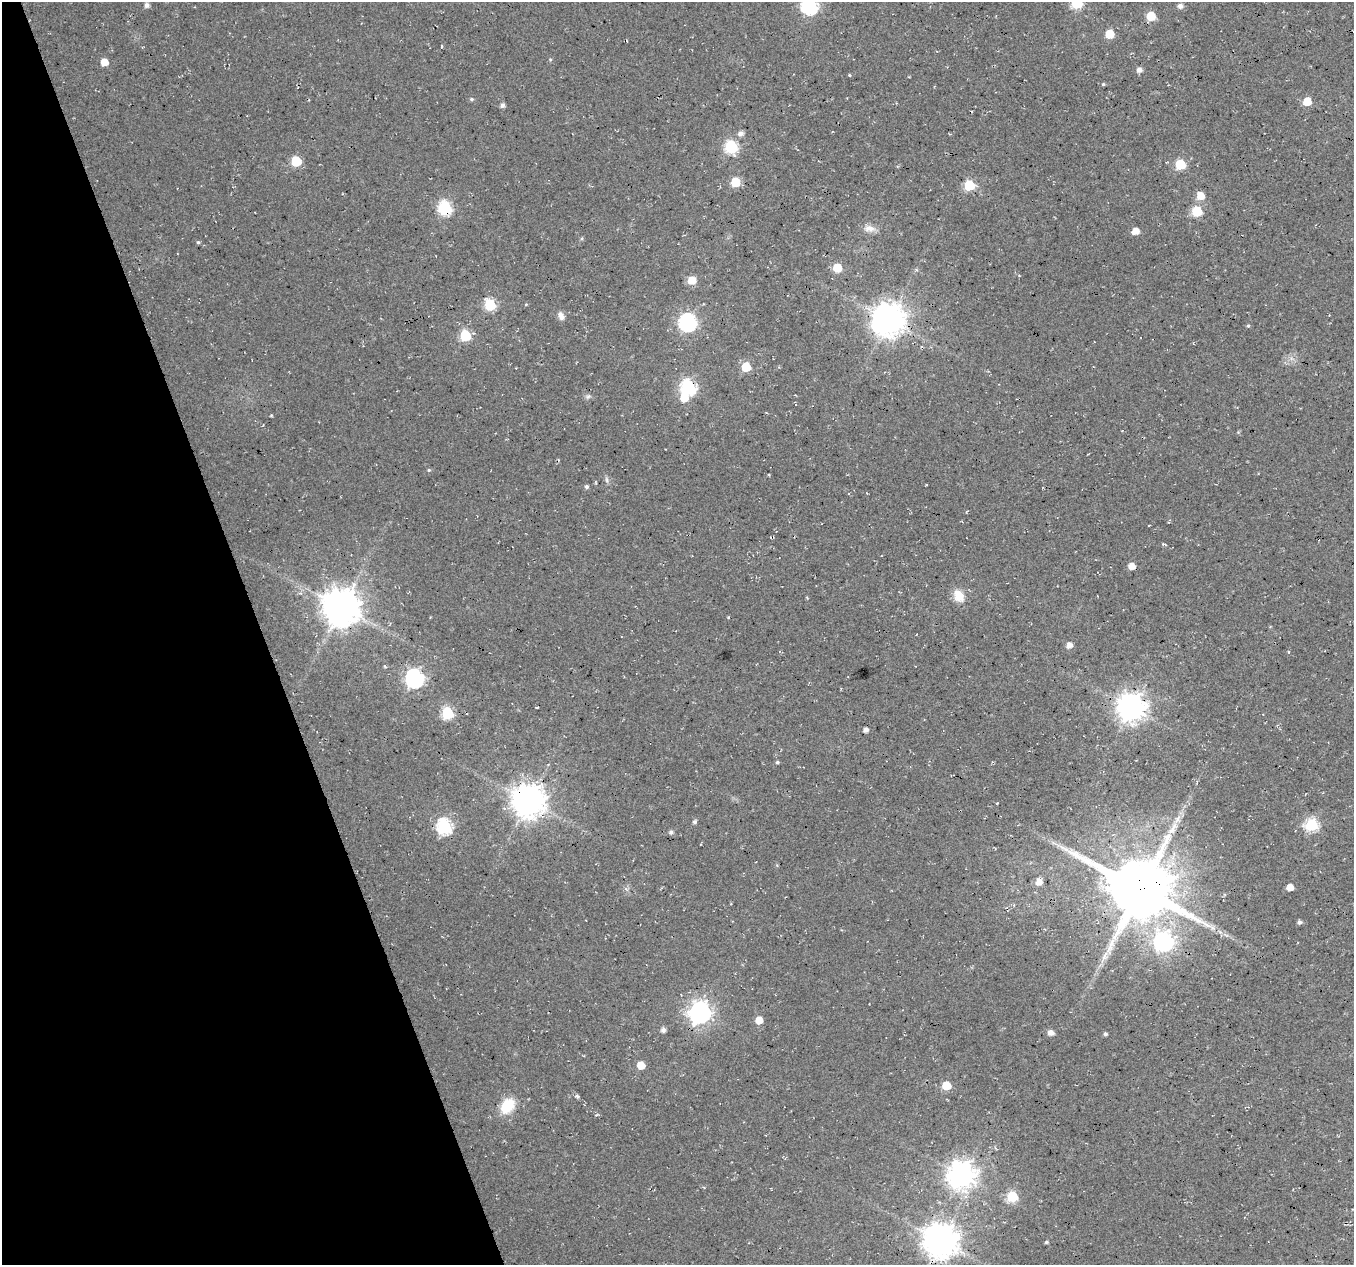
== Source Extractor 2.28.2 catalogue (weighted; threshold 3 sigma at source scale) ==
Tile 5 of 4 x 4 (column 1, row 2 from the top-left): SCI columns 3-1354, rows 2643-3905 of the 5408 x 5234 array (HDU 1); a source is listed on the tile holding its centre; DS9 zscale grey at full resolution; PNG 1356 x 1267 px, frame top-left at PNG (2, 2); no overlay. Shown black and unused: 19% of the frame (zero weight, under 3 of 4 exposures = <1% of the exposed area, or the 3 px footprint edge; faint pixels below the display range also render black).
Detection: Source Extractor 2.28.2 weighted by HDU 2 'WHT'; one run over the whole footprint, this tile lists its part. Background 0.0181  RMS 0.0054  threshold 0.0244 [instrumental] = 3 sigma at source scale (4.5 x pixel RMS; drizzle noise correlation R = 1.50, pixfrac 1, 0.0396/0.0396 arcsec/px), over >= 5 px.
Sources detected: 81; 1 inside a brighter object's white glare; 4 cosmic-ray / hot-pixel residue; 1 long thin detection or spike segment (spike, bleed or trail) — not listed; the other 75 listed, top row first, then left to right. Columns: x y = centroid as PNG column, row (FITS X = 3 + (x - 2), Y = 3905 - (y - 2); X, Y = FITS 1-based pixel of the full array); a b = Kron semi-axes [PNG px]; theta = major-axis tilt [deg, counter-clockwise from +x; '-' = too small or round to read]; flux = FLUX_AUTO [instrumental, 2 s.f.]
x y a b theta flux
1077 3 6 6 - 45
146 5 5 5 - 2.1
809 6 7 7 - 130
1180 6 6 5 - 2.1
1151 16 6 6 - 16
1109 34 6 6 - 14
550 59 5 4 - 0.6
104 62 5 5 - 7.4
1139 70 6 6 - 2.5
1103 84 5 4 - 0.63
471 99 5 4 - 0.78
1307 101 6 6 - 12
502 105 5 5 - 1.8
741 133 7 6 - 2.4
731 147 7 6 - 60
296 161 6 6 - 26
1180 164 6 6 - 26
735 182 6 6 - 20
969 185 6 6 - 33
1200 196 6 6 - 7.7
445 208 7 6 - 78
1197 211 6 6 - 34
869 228 16 9 -10 4.2
1135 231 6 5 - 5.9
198 242 5 4 - 0.72
837 268 6 6 - 16
692 280 6 6 - 10
526 304 5 3 - 0.47
490 305 7 6 - 42
561 316 11 7 -66 2.8
888 320 10 10 - 1000
687 322 7 7 - 160
1248 326 4 4 - 0.71
465 335 6 6 - 39
922 347 4 3 - 0.53
746 367 6 6 - 21
688 387 7 7 - 100
588 396 8 5 48 1.3
429 470 5 4 - 0.69
587 487 5 5 - 1.1
1149 525 3 2 - 0.44
959 596 17 12 -62 7.4
341 607 11 10 - 1500
1069 645 6 5 - 3.5
415 678 8 7 - 200
1131 708 9 9 - 720
448 713 6 6 - 56
865 730 4 4 - 2.5
777 762 4 4 - 0.81
528 801 10 10 - 1000
997 803 3 3 - 0.39
695 822 5 4 - 1.3
1311 825 7 6 - 58
444 826 7 7 - 110
1173 828 24 8 55 7.7
671 832 5 5 - 1.5
1039 882 7 7 - 4.6
1290 887 5 5 - 5.7
1140 889 21 17 -24 4300
1299 922 5 4 - 1.5
1163 942 8 8 - 200
1111 943 20 6 75 4.8
700 1013 8 8 - 340
759 1020 5 5 - 7.9
663 1030 6 5 - 2
1051 1032 7 5 -16 3.1
1105 1034 5 4 - 1.1
641 1065 5 5 - 9.2
946 1086 6 5 - 16
507 1106 17 12 51 16
596 1115 4 3 - 0.56
961 1175 9 9 - 620
1012 1196 6 6 - 33
941 1241 10 10 - 1100
1046 1242 5 3 - 0.78
Overlapping masked pixels (flux is a lower limit): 5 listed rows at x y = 445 208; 688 387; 528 801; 1173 828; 1140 889
Isophote crosses this tile's border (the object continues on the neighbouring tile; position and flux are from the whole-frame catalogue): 2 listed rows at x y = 1077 3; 809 6
Unlisted compact peaks at least as high as the median listed source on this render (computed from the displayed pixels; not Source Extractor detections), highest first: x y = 577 1096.